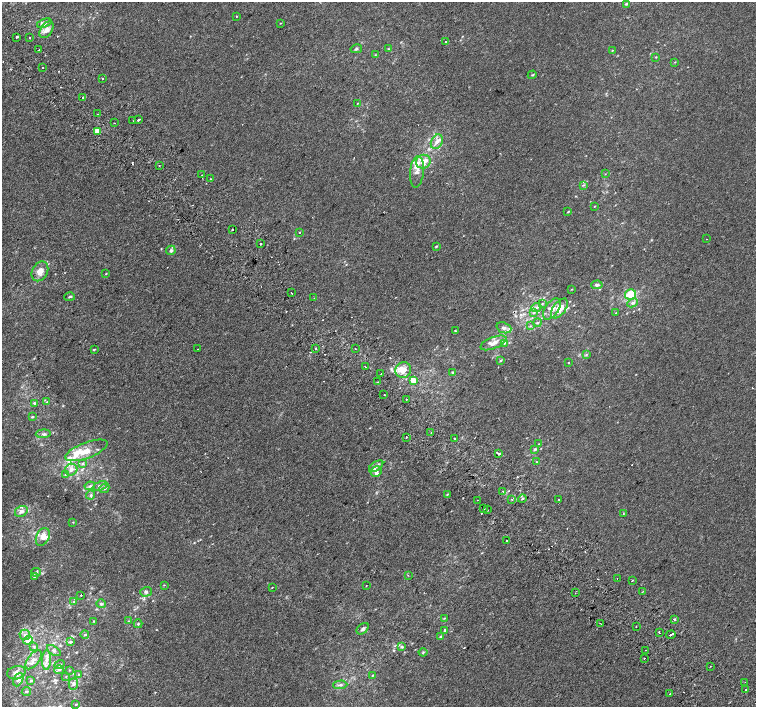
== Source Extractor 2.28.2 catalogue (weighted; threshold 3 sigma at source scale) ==
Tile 11 of 4 x 4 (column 3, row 3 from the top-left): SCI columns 3052-4558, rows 1664-3072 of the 6096 x 6079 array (HDU 1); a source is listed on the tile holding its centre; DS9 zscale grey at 2 x 2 block average (1 PNG px = mean of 2 x 2 image px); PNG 758 x 709 px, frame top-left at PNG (2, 2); each listed source drawn as its Kron ellipse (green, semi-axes under 4 px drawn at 4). Shown black and unused: <1% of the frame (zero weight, under 2 of 3 exposures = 2% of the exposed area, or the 3 px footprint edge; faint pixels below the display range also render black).
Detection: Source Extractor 2.28.2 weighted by HDU 2 'WHT'; one run over the whole footprint, this tile lists its part. Background 7.39e-04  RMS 0.0038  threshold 0.0171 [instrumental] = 3 sigma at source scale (4.5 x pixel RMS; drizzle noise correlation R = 1.50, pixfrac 1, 0.0396/0.0396 arcsec/px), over >= 5 px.
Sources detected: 205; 17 cosmic-ray / hot-pixel residue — neither listed nor drawn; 22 inside a brighter listed object's ellipse — not listed separately; the other 166 listed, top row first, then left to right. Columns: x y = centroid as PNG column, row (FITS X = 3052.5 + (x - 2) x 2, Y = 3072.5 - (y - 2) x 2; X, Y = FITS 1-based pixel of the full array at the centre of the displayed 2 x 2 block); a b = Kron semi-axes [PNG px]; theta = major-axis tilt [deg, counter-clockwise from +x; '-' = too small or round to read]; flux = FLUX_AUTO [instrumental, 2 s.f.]
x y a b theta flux
626 4 3 2 - 1.2
237 16 2 2 - 1.2
44 23 7 4 19 2.7
280 23 3 2 - 0.37
47 30 9 6 56 6.2
17 37 2 2 - 3.8
30 38 2 2 - 2
446 42 2 2 - 1.6
356 49 6 3 13 1.3
388 49 3 2 - 0.59
39 50 2 2 - 1.3
612 50 3 2 - 0.5
375 55 3 2 - 0.55
656 57 3 2 - 0.5
675 62 3 2 - 0.4
43 68 2 2 - 1.5
532 75 4 3 - 0.74
102 78 2 2 - 6.1
82 97 2 2 - 8.1
357 103 2 2 - 0.41
97 114 2 2 - 0.96
139 120 3 2 - 2.9
133 121 2 2 - 0.37
114 123 2 2 - 0.89
97 131 3 3 - 17
437 142 7 5 61 4.4
423 162 7 7 - 7
159 165 2 2 - 0.73
417 172 16 7 83 7
605 174 3 2 - 0.3
202 175 2 2 - 2.3
211 179 2 2 - 1
583 185 3 2 - 0.63
594 206 2 2 - 0.41
568 212 3 2 - 0.66
232 229 2 2 - 3.2
299 232 2 2 - 1.7
706 239 2 2 - 0.81
260 244 2 2 - 1.4
436 246 3 2 - 0.88
171 250 5 4 - 2
40 271 10 7 61 7.2
106 274 3 2 - 0.5
597 285 6 4 2 2.1
572 289 3 2 - 0.42
291 293 2 2 - 0.86
630 294 5 5 - 20
70 297 5 3 - 0.91
314 298 2 2 - 0.62
633 303 5 4 - 2.4
542 304 3 2 - 0.62
536 308 5 4 - 1.9
559 308 11 6 53 13
552 309 12 6 54 6.7
534 312 3 2 - 0.76
616 313 3 2 - 0.36
538 323 4 3 - 1.4
530 326 3 2 - 0.6
504 328 8 5 -20 3.3
455 331 2 2 - 1.3
493 343 14 5 22 6
504 343 4 3 - 1.2
316 348 3 2 - 0.51
355 348 2 2 - 0.54
198 349 2 2 - 0.27
94 350 3 2 - 0.68
586 355 3 3 - 0.84
500 361 3 2 - 0.64
568 363 2 2 - 2.3
365 367 3 2 - 0.9
403 370 8 7 - 9.1
452 372 3 3 - 0.87
381 374 2 2 - 0.59
413 380 4 3 - 11
378 382 2 2 - 0.35
384 395 2 2 - 1.7
406 399 2 2 - 0.53
47 402 4 3 - 1.1
34 403 4 3 - 1.1
32 417 4 3 - 0.88
431 433 2 2 - 0.39
43 434 7 3 3 1.8
406 437 2 2 - 1.5
454 439 2 2 - 1.5
539 444 3 3 - 0.63
535 449 4 3 - 1.2
86 450 22 8 21 13
498 453 3 2 - 9.9
537 462 3 2 - 0.57
83 463 4 3 - 1.2
376 466 8 4 34 3.1
71 470 6 5 - 4.3
376 472 5 5 - 2.9
65 475 3 2 - 0.61
90 486 5 3 - 1.4
100 486 8 4 24 2.6
104 488 5 4 - 2
503 491 2 2 - 1.5
447 494 3 2 - 0.63
91 495 4 4 - 1.5
512 499 2 2 - 1.4
522 499 4 3 - 1.1
559 499 2 2 - 0.76
477 500 2 2 - 0.48
484 509 2 2 - 0.98
487 510 2 2 - 1.3
21 511 7 5 28 3.7
623 514 3 2 - 0.48
73 522 3 2 - 0.45
43 537 9 6 65 7.6
506 540 2 2 - 4.1
36 572 5 3 - 1.4
408 575 2 2 - 0.54
34 576 4 3 - 0.88
617 578 2 2 - 0.6
632 580 2 2 - 0.61
164 585 3 2 - 0.42
366 586 2 2 - 0.36
272 587 2 2 - 1.9
643 591 2 2 - 0.55
146 592 6 4 18 2.3
575 593 2 2 - 0.76
81 595 2 2 - 1.2
74 602 3 3 - 0.7
101 604 5 4 - 1.4
444 618 3 2 - 0.51
674 619 2 2 - 3.7
94 621 3 2 - 0.58
128 621 4 2 - 0.53
600 623 2 2 - 0.7
138 624 4 3 - 0.84
636 627 2 2 - 1.4
363 629 7 4 40 2.7
445 630 4 3 - 1.3
659 632 2 2 - 3.3
25 635 5 5 - 2.8
85 635 4 2 - 0.89
671 635 5 2 - 12
440 636 4 2 - 0.8
28 640 5 4 - 12
70 642 4 3 - 1.2
33 646 3 3 - 0.94
402 647 4 3 - 1.2
54 650 8 4 -33 2.4
646 650 2 2 - 1.4
423 652 4 3 - 0.77
644 658 2 2 - 1.2
34 660 11 5 52 4.6
46 660 10 4 88 4.4
59 665 5 4 - 1.7
710 666 2 2 - 1.1
59 670 5 3 - 1.7
69 670 3 2 - 0.42
16 673 9 6 14 5.2
79 675 4 3 - 0.95
372 675 3 2 - 0.64
66 677 3 2 - 0.36
18 680 7 4 63 3
31 681 4 3 - 0.99
745 682 2 2 - 0.46
73 684 6 4 87 2.4
340 685 7 4 3 1.9
746 690 2 2 - 2.9
26 691 4 3 - 1.2
670 694 2 2 - 6.6
76 704 3 3 - 0.72
Diffuse or blended objects may show on this block-average render without a row.